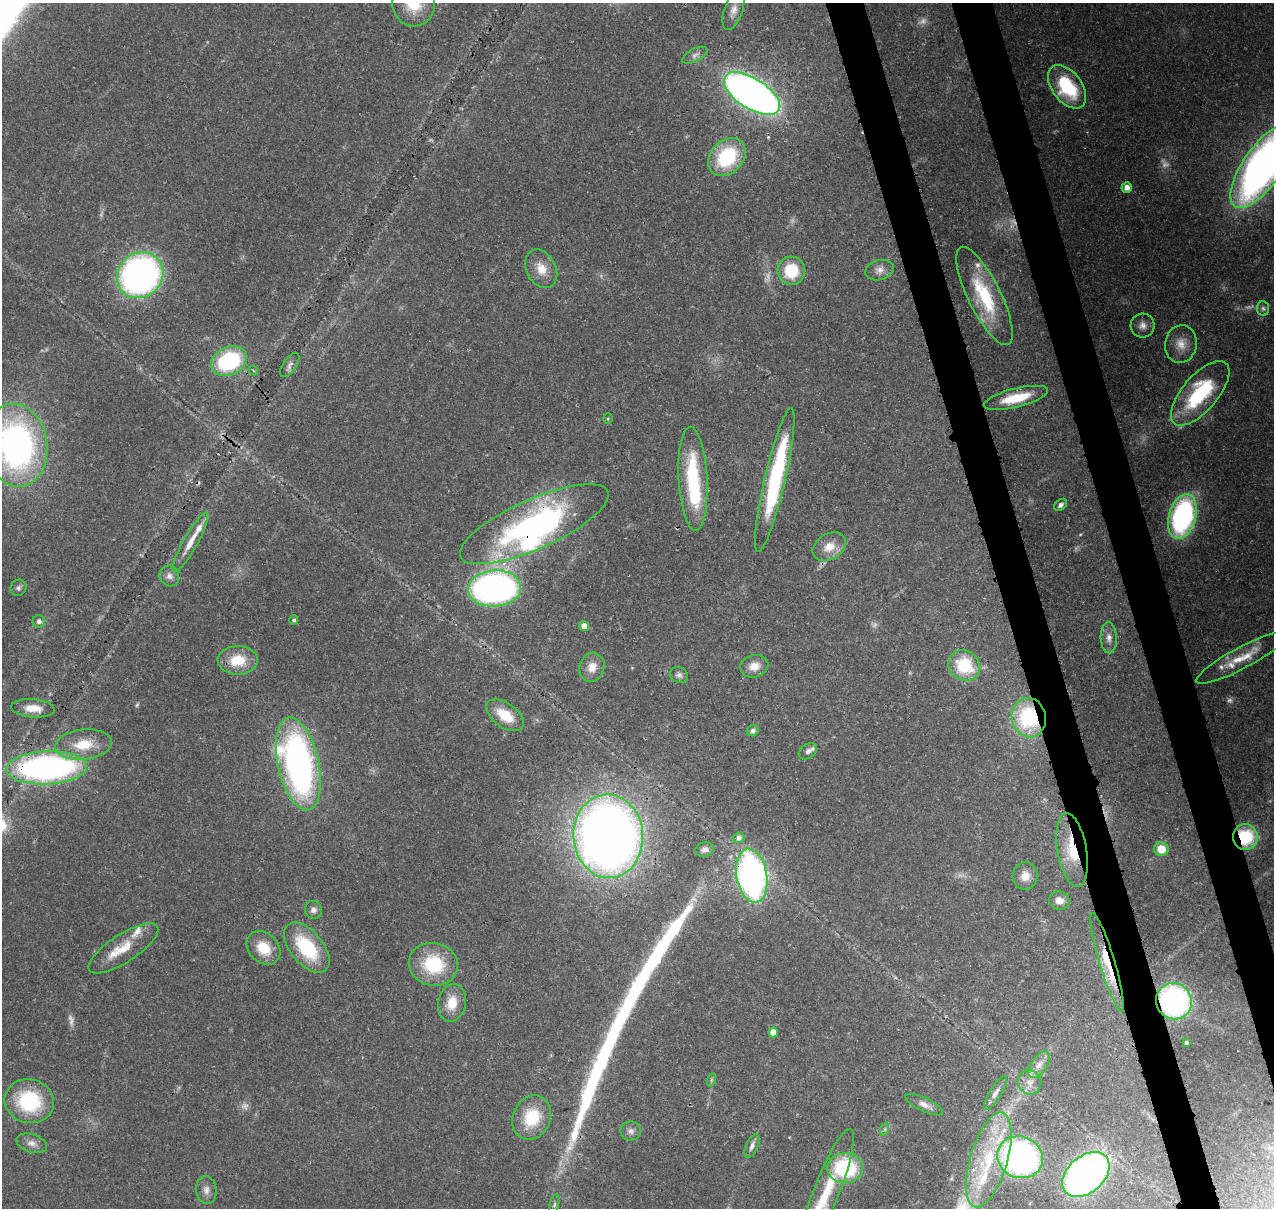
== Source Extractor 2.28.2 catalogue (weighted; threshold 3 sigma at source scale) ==
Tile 6 of 4 x 4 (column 2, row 2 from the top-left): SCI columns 1392-2663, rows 2547-3752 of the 5324 x 5041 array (HDU 1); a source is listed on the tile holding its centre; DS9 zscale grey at full resolution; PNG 1276 x 1210 px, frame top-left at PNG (2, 3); each listed source drawn as its Kron ellipse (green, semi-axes under 4 px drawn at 4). Shown black and unused: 6% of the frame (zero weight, under 3 of 4 exposures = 8% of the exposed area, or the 3 px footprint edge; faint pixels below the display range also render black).
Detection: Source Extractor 2.28.2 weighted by HDU 2 'WHT'; one run over the whole footprint, this tile lists its part. Background 0.0657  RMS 0.0032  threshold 0.0144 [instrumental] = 3 sigma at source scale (4.5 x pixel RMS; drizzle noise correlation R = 1.50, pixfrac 1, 0.0396/0.0396 arcsec/px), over >= 5 px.
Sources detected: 119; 13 too faint to see at this stretch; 8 inside a brighter object's white glare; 2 cosmic-ray / hot-pixel residue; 1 long thin detection or spike segment (spike, bleed or trail) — neither listed nor drawn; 7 inside a brighter listed object's ellipse — not listed separately; the other 88 listed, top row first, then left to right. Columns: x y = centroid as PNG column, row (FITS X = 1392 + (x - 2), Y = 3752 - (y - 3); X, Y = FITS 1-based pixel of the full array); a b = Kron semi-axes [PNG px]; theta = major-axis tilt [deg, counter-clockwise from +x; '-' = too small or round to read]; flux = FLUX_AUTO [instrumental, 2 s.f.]
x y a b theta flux
414 3 23 21 -86 13
733 10 20 9 71 3.1
695 55 13 6 28 1.5
1067 87 25 14 -53 25
752 94 32 15 -32 220
727 157 21 16 47 25
1263 166 49 19 55 250
1127 187 5 5 - 2.6
541 269 20 14 -63 5.7
879 270 14 10 16 2.4
791 271 14 13 - 13
140 275 24 22 41 130
984 296 54 16 -64 23
1263 308 7 6 - 0.81
1143 325 12 12 - 2.5
1181 344 19 16 79 5.3
229 361 19 14 25 33
290 365 14 6 55 1.5
253 371 5 4 - 0.49
1200 393 40 17 49 32
1016 398 33 9 14 12
608 418 5 4 - 0.39
16 445 42 31 -81 110
693 479 52 14 -87 30
775 480 74 10 77 46
1061 505 7 5 40 1.2
1182 516 23 13 74 71
534 524 80 25 24 81
190 542 34 7 60 5.5
829 547 18 13 32 5.1
169 576 10 9 - 2
18 588 8 7 - 0.93
495 588 26 18 5 130
294 620 5 4 - 0.76
39 621 6 6 - 1.2
584 626 5 5 - 3.1
1109 638 15 8 -87 2.4
1242 658 52 10 28 9.3
238 660 20 14 1 9.5
964 665 16 14 -37 17
754 666 14 11 15 3.7
592 667 15 12 73 4
679 675 9 7 -21 1.2
33 708 22 9 -5 4.8
505 715 21 12 -36 9.4
1029 718 20 17 -78 31
753 731 6 5 - 1.2
83 745 29 15 6 9.6
808 751 10 7 34 1.6
298 764 47 20 -78 130
47 768 40 16 3 120
608 836 42 35 -86 350
1245 837 13 12 - 14
739 838 5 5 - 1.5
1161 849 7 7 - 5.6
705 850 9 7 15 1.5
1072 850 37 14 -80 14
752 876 27 15 -80 130
1025 876 13 12 - 3.8
1059 900 10 9 - 2.9
313 910 9 8 - 1.5
123 948 40 14 33 9
264 948 19 14 -44 8.5
307 948 29 16 -50 22
1107 962 51 8 -73 13
433 964 25 21 -12 19
1174 1001 18 17 - 69
452 1003 19 13 79 6.8
773 1032 5 5 - 3.7
1186 1042 3 3 - 0.63
1039 1065 15 8 54 2.8
711 1080 7 4 72 0.51
1030 1082 12 11 - 2.9
995 1093 20 6 58 1.9
29 1101 25 22 -14 26
924 1105 20 6 -25 2.5
532 1118 23 18 64 15
885 1129 7 4 72 0.64
631 1131 10 9 - 1.7
32 1143 16 9 -17 2.5
752 1146 13 6 66 1.6
1020 1157 23 20 -21 110
989 1160 49 18 73 26
845 1168 18 15 1 28
1086 1174 27 18 41 170
206 1190 14 10 -82 2.4
827 1190 66 13 69 19
554 1204 10 4 76 0.75
Overlapping masked pixels (flux is a lower limit): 10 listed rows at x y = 752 94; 534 524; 829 547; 1029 718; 47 768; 1245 837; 1072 850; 752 876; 1107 962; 1174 1001
Isophote crosses this tile's border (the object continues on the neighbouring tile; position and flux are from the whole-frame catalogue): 4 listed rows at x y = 414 3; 1263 166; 16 445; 827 1190